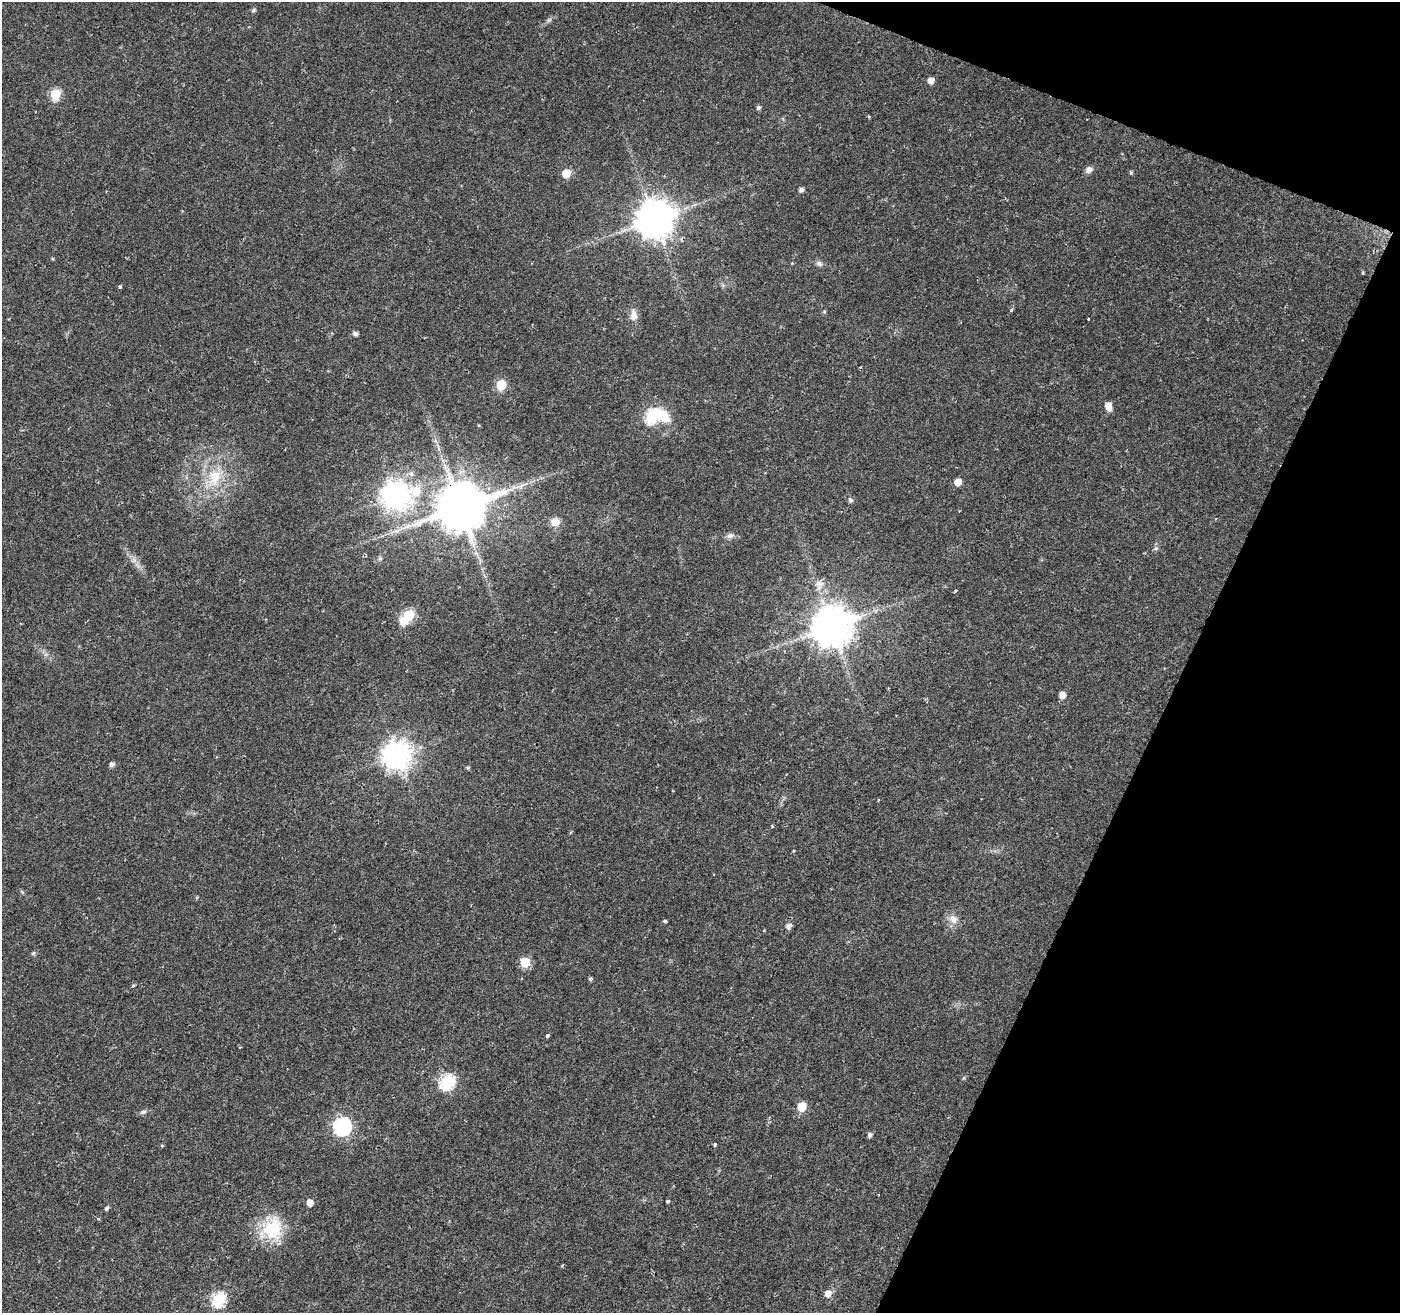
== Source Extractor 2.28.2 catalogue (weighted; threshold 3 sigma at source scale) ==
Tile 8 of 4 x 4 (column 4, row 2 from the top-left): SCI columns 4199-5596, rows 2895-4205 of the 5596 x 5722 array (HDU 1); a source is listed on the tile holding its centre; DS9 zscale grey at full resolution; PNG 1402 x 1315 px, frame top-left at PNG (2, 2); no overlay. Shown black and unused: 19% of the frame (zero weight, under 2 of 3 exposures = <1% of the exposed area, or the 3 px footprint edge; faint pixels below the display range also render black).
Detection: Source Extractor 2.28.2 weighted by HDU 2 'WHT'; one run over the whole footprint, this tile lists its part. Background 0.0211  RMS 0.003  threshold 0.0135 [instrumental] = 3 sigma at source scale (4.5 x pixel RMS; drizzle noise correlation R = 1.50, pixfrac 1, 0.0396/0.0396 arcsec/px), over >= 5 px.
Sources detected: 63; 2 inside a brighter object's white glare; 1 cosmic-ray / hot-pixel residue — not listed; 1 inside a brighter listed object's ellipse — not listed separately; the other 59 listed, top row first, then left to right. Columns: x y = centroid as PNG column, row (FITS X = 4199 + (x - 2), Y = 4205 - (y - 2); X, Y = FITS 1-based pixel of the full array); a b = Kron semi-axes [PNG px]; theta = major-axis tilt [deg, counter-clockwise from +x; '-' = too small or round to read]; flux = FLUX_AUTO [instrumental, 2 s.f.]
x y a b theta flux
253 10 7 4 28 0.51
549 20 8 4 36 0.64
931 81 5 5 - 2
55 94 6 6 - 18
758 107 5 5 - 0.81
1089 169 9 7 39 1.3
566 173 6 5 - 7.7
1131 173 5 4 - 0.42
801 190 5 4 - 1.1
654 219 11 10 - 780
819 264 9 7 -30 0.94
120 287 3 3 - 0.6
1011 310 4 4 - 0.51
634 316 12 8 -87 2.4
1088 319 3 3 - 0.82
355 333 5 4 - 1.1
501 385 6 6 - 14
1108 405 6 6 - 2.2
652 416 7 6 - 37
411 474 7 7 - 1.1
214 477 23 16 67 9.3
958 482 5 5 - 3.1
396 496 11 9 12 320
850 500 6 5 - 0.89
460 507 14 12 31 1700
555 522 12 10 -13 2.6
730 536 9 7 14 1.1
1156 548 6 4 19 0.45
819 584 14 10 -83 2.5
955 591 3 3 - 2.4
409 615 6 6 - 21
831 626 11 11 - 900
1062 695 6 5 - 2.3
397 755 9 9 - 370
112 764 5 5 - 1.1
468 768 5 5 - 0.38
878 800 4 2 - 0.25
772 826 4 3 - 0.3
953 919 13 10 -63 2.4
665 921 4 3 - 0.83
789 926 6 5 - 1.6
33 953 5 5 - 0.47
525 962 6 6 - 13
590 979 4 4 - 0.56
133 986 5 3 - 0.31
547 1036 3 3 - 2.5
447 1082 7 6 - 50
802 1106 6 6 - 7.6
143 1112 8 6 1 0.7
342 1126 7 7 - 87
870 1135 5 4 - 0.94
715 1144 4 3 - 0.46
162 1145 5 3 - 0.29
668 1201 4 3 - 1.1
310 1203 5 5 - 2.9
107 1208 5 4 - 0.67
272 1229 35 27 49 13
828 1293 6 6 - 2.4
219 1299 7 6 - 44
Overlapping masked pixels (flux is a lower limit): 1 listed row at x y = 460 507